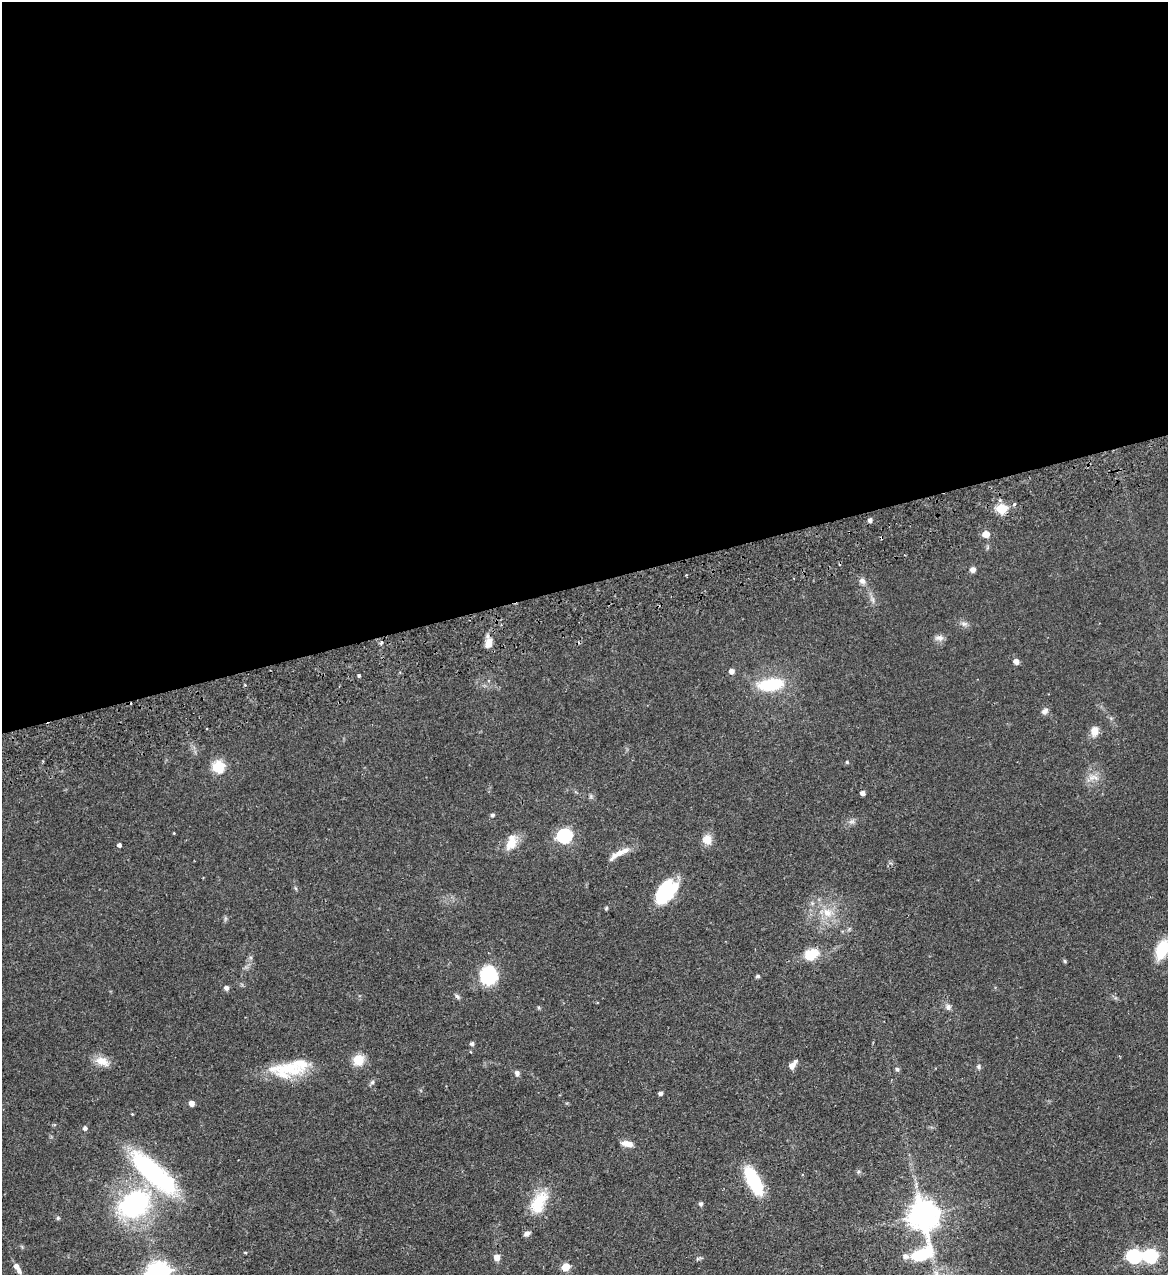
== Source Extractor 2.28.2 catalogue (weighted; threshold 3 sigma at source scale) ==
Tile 2 of 4 x 4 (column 2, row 1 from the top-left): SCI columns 1330-2495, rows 3875-5147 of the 5107 x 5203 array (HDU 1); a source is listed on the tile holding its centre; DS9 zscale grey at full resolution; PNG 1170 x 1277 px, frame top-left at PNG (2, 2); no overlay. Shown black and unused: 46% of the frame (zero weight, under 2 of 3 exposures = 3% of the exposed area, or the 3 px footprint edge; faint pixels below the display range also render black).
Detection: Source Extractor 2.28.2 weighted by HDU 2 'WHT'; one run over the whole footprint, this tile lists its part. Background 0.0555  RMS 0.005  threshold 0.0226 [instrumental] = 3 sigma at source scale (4.5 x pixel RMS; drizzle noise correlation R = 1.50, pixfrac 1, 0.05/0.05 arcsec/px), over >= 5 px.
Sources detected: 78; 2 inside a brighter object's white glare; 2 cosmic-ray / hot-pixel residue — not listed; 3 inside a brighter listed object's ellipse — not listed separately; the other 71 listed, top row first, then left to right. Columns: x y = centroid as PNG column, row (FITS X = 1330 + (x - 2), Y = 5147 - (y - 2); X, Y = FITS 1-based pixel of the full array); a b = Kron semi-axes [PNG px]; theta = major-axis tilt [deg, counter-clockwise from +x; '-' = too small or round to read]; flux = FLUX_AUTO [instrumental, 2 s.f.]
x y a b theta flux
1014 504 4 3 - 1.5
1001 509 5 5 - 31
870 520 4 4 - 1.8
986 534 5 5 - 7.4
972 570 7 6 - 2.1
686 575 2 2 - 0.45
862 581 8 7 - 2
873 600 7 4 -72 1.2
964 624 7 5 -1 1.2
939 638 12 7 2 2.2
381 643 4 4 - 0.92
489 643 12 8 72 4.1
1016 661 6 5 - 2.4
731 671 5 5 - 2.8
359 676 4 3 - 1
771 684 21 10 7 28
1045 711 10 6 30 1.7
206 729 2 2 - 0.45
1094 731 10 8 82 4.9
847 762 4 4 - 0.63
218 766 7 6 - 45
1094 777 15 7 -6 3.3
863 793 4 4 - 2.1
492 815 5 4 - 1
852 822 9 4 9 1.3
174 833 3 3 - 0.35
564 836 6 6 - 90
707 839 12 11 - 4.5
511 843 20 13 61 6.8
119 845 4 4 - 1.4
620 852 18 9 21 4.9
665 892 26 15 56 31
606 908 5 4 - 0.66
827 912 15 11 -40 6.8
1162 950 15 9 70 21
811 954 16 12 18 9.9
1065 961 6 4 -88 0.58
488 975 13 12 - 39
758 976 5 4 - 0.84
227 988 5 5 - 1.8
457 996 8 5 -48 1.1
948 1007 8 7 - 1.8
472 1043 5 4 - 1.2
358 1060 10 9 - 8.8
102 1061 20 11 -23 5.4
793 1065 12 5 51 3.3
979 1067 7 6 - 0.98
289 1069 46 18 3 23
897 1069 6 5 - 0.85
517 1073 7 6 - 1.3
372 1082 7 5 46 0.97
661 1093 4 4 - 1.5
192 1103 4 4 - 3.4
132 1114 3 3 - 0.37
85 1128 6 5 - 1.1
627 1144 14 6 -11 3.8
154 1173 70 22 -45 63
754 1181 27 11 -63 32
539 1202 34 18 62 15
134 1204 37 27 31 70
701 1204 5 5 - 1.1
923 1214 9 9 - 730
58 1218 5 4 - 0.69
245 1252 5 3 - 0.41
922 1254 28 15 34 21
1134 1256 7 6 - 79
1151 1256 6 6 - 73
497 1257 6 5 - 4
17 1267 13 5 -61 3.7
566 1267 5 5 - 13
156 1272 7 6 - 200
Overlapping masked pixels (flux is a lower limit): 1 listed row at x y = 1001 509
Isophote crosses this tile's border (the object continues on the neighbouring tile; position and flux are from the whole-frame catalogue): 2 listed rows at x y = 1162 950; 156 1272